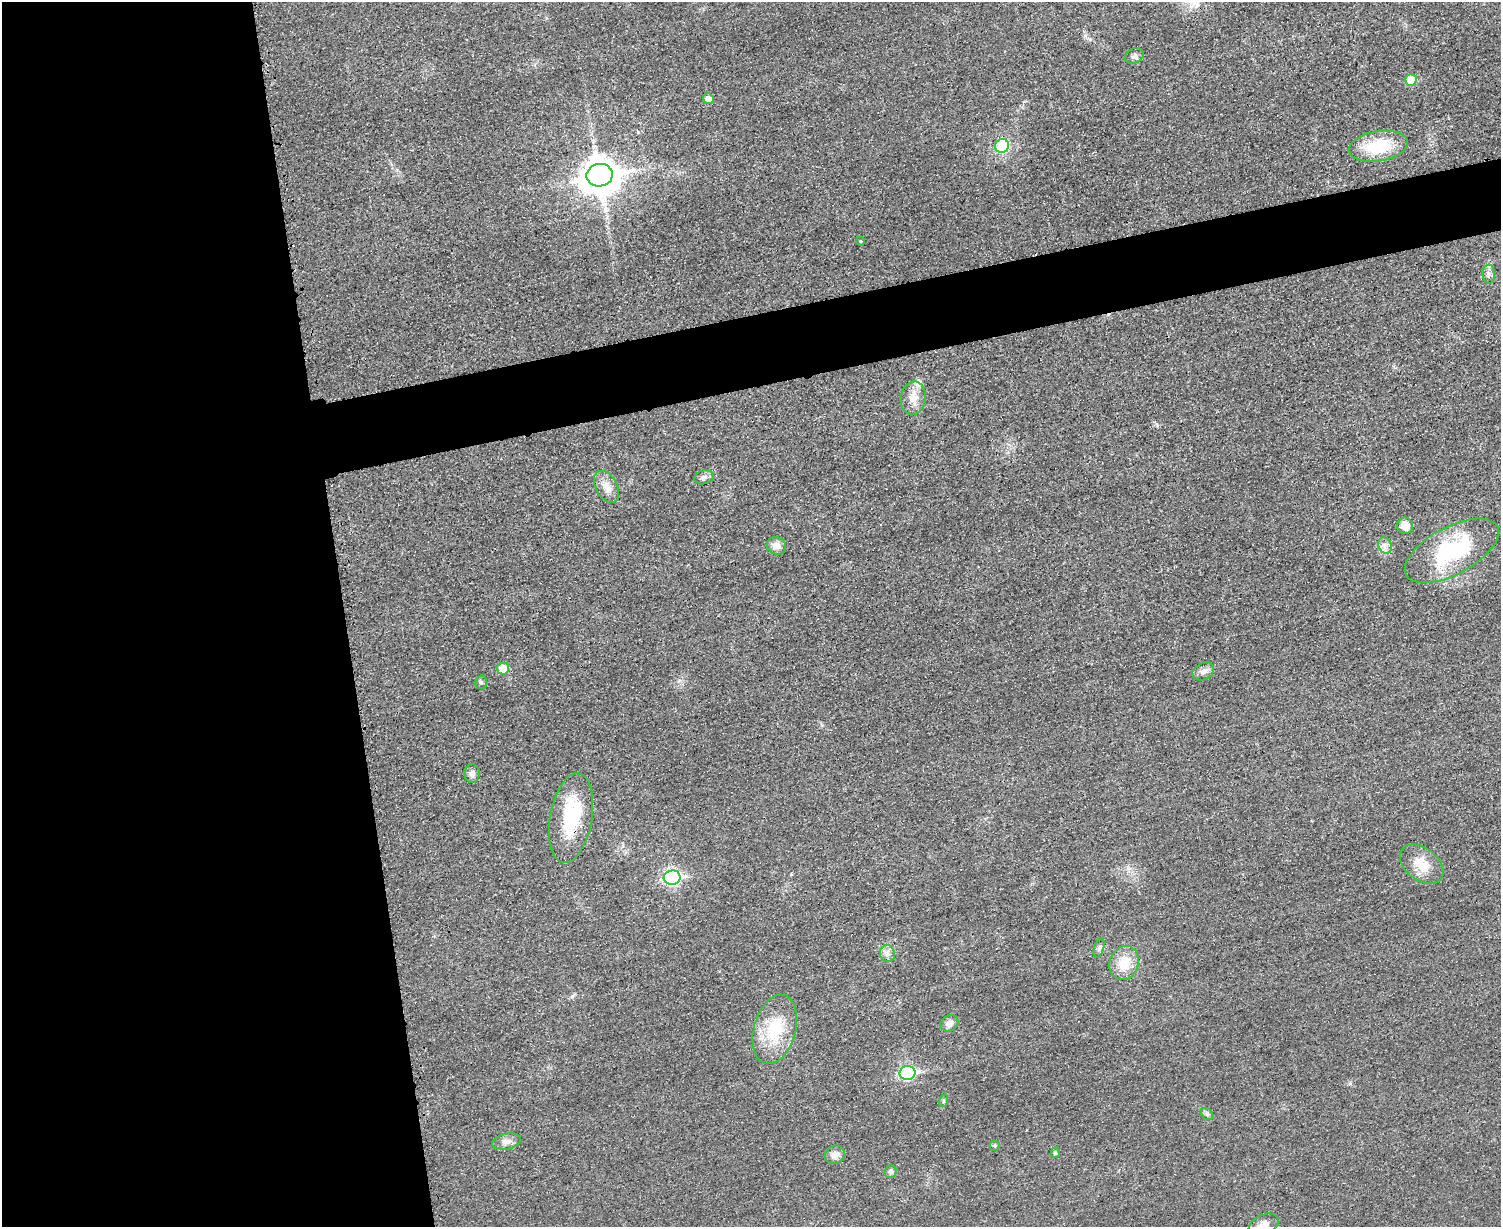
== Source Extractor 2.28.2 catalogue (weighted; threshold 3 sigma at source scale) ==
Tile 7 of 3 x 4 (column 1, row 3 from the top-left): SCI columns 152-1650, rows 1243-2467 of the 4919 x 4934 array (HDU 1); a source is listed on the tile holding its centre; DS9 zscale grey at full resolution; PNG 1503 x 1229 px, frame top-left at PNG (2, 2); each listed source drawn as its Kron ellipse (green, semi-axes under 4 px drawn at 4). Shown black and unused: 27% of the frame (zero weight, under 3 of 4 exposures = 2% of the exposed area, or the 3 px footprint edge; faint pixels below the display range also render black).
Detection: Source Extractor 2.28.2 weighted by HDU 2 'WHT'; one run over the whole footprint, this tile lists its part. Background 0.0153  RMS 0.0057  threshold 0.0258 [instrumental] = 3 sigma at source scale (4.5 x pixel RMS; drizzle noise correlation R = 1.50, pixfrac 1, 0.05/0.05 arcsec/px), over >= 5 px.
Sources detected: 38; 2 inside a brighter listed object's ellipse — not listed separately; the other 36 listed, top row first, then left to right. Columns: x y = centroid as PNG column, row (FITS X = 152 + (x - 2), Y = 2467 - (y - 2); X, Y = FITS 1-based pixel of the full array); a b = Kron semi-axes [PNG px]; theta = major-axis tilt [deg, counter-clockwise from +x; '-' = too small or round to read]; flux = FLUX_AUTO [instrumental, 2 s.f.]
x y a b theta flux
1134 56 10 7 26 2
1411 80 5 5 - 15
708 99 5 5 - 3.9
1002 146 7 7 - 25
1378 146 30 15 9 28
600 175 13 11 11 1300
860 241 4 3 - 0.42
1489 274 9 6 -87 2
913 398 17 12 80 7
704 477 10 7 13 2.5
607 487 17 11 -61 5.8
1405 526 8 8 - 7
1385 545 8 6 -69 2.6
776 546 10 8 -24 4
1452 551 52 23 28 53
503 669 6 6 - 10
1203 671 11 8 27 3
481 682 7 5 -89 1.1
472 774 9 7 87 2.8
571 818 45 21 80 36
1422 864 24 16 -37 12
672 878 8 7 - 130
1099 948 10 5 71 1.5
887 954 8 7 - 2.5
1124 963 17 14 69 13
949 1023 9 7 32 3.8
775 1029 35 21 75 26
907 1073 8 7 - 84
943 1101 6 4 71 0.84
1207 1114 7 5 -46 1.2
507 1141 14 7 12 3.6
995 1146 5 5 - 1
1055 1153 5 4 - 0.97
835 1155 10 9 - 3.8
891 1172 7 5 61 1.5
1264 1225 16 10 26 4.6
Overlapping masked pixels (flux is a lower limit): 1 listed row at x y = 571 818
Isophote crosses this tile's border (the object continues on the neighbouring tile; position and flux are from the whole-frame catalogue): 1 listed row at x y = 1264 1225
Unlisted compact peaks at least as high as the median listed source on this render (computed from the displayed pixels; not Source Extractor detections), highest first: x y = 572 996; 1085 36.